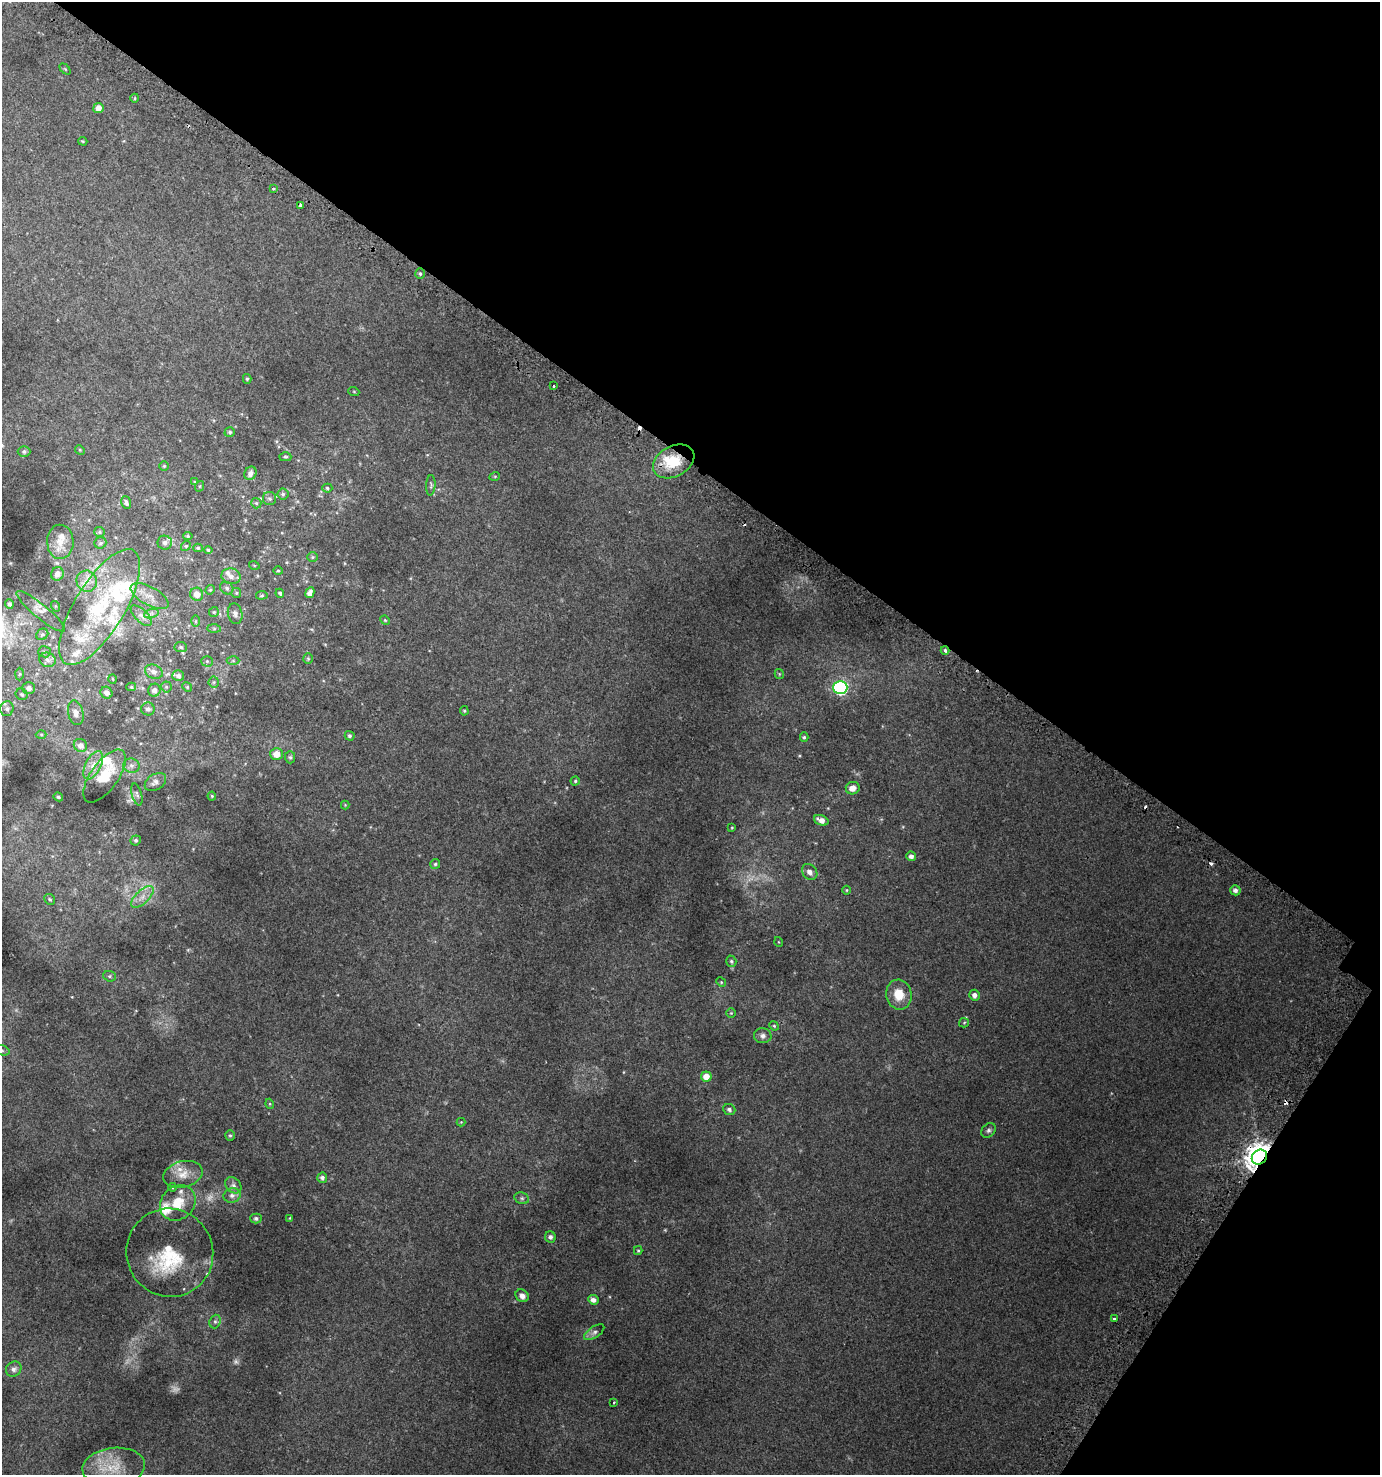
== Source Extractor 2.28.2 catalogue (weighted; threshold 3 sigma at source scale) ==
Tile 8 of 4 x 4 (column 4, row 2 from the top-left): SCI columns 4447-5824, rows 3010-4482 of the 6070 x 6007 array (HDU 1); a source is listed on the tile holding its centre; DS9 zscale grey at full resolution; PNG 1382 x 1477 px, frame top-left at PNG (2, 2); each listed source drawn as its Kron ellipse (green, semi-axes under 4 px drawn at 4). Shown black and unused: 35% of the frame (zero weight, under 2 of 3 exposures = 3% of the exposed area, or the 3 px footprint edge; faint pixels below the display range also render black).
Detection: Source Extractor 2.28.2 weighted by HDU 2 'WHT'; one run over the whole footprint, this tile lists its part. Background 0.0145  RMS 0.0048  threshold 0.0217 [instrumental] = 3 sigma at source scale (4.5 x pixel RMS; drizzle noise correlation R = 1.50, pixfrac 1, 0.0396/0.0396 arcsec/px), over >= 5 px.
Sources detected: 178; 6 too faint to see at this stretch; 4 cosmic-ray / hot-pixel residue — neither listed nor drawn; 19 inside a brighter listed object's ellipse — not listed separately; the other 149 listed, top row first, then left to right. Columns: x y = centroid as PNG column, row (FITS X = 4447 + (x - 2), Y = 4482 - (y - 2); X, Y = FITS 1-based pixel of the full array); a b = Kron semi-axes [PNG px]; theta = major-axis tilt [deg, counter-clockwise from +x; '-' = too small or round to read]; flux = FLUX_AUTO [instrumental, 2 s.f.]
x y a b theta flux
65 69 6 4 -45 0.5
135 98 4 3 - 0.37
98 108 5 5 - 2.8
83 141 4 3 - 0.5
273 189 3 3 - 1.5
301 206 3 3 - 1.6
420 274 5 4 - 0.81
247 379 5 4 - 0.64
553 386 3 3 - 2.5
354 392 5 3 - 0.38
230 432 5 5 - 0.71
80 450 5 4 - 0.46
24 452 6 5 - 1.1
285 457 6 4 -2 0.63
674 461 22 15 29 15
164 466 5 5 - 0.64
250 473 7 5 63 2.2
495 476 5 3 - 0.4
195 482 4 4 - 0.42
431 485 10 4 87 0.97
200 486 5 3 - 0.46
327 488 5 4 - 0.68
283 494 5 5 - 0.79
270 499 7 6 - 1.1
126 503 6 4 -71 1.2
256 503 5 5 - 0.67
99 532 5 5 - 0.67
188 536 4 4 - 0.65
60 542 17 13 -89 5.5
100 543 6 5 - 1
165 543 7 7 - 1.5
186 546 5 4 - 0.54
198 548 5 4 - 0.64
208 550 4 4 - 0.65
312 557 5 5 - 0.6
254 565 5 3 - 0.36
278 571 4 4 - 0.55
57 574 7 6 - 2.4
231 576 9 7 -13 2.4
87 581 11 10 - 3.7
227 588 7 6 - 1.1
210 590 5 4 - 0.51
236 593 5 5 - 0.6
280 593 4 3 - 0.82
310 593 5 4 - 2.3
197 594 6 6 - 3.8
262 595 6 4 6 0.58
149 596 21 9 -29 5
9 604 5 4 - 1.1
55 606 5 3 - 0.38
100 607 66 25 59 40
41 611 31 7 -40 3.1
214 612 5 5 - 0.62
151 614 7 4 19 1.2
235 614 10 7 -78 1.9
141 616 13 6 -44 2.3
385 620 5 4 - 0.46
196 621 6 4 89 0.6
214 629 7 4 0 0.66
42 634 6 5 - 0.9
181 647 6 5 - 0.87
945 650 4 4 - 1.6
44 652 6 5 - 0.88
308 659 5 4 - 0.55
47 660 8 7 - 1.7
207 661 5 5 - 0.72
233 661 6 4 0 0.67
154 672 9 7 -22 2.2
20 674 6 4 88 0.55
779 674 5 4 - 0.51
178 676 6 5 - 1.4
113 679 4 3 - 0.45
214 682 5 5 - 0.7
131 687 5 4 - 0.61
166 687 5 5 - 0.66
187 687 5 4 - 0.55
29 688 6 6 - 2.1
840 688 7 6 - 78
154 690 6 6 - 2.2
107 693 6 5 - 2.2
22 694 6 5 - 0.86
7 709 7 6 - 1.4
148 709 7 6 - 1.4
464 711 5 4 - 0.56
76 713 12 7 -76 2.6
41 734 5 3 - 0.5
350 736 5 4 - 0.95
804 737 5 4 - 0.69
80 745 7 6 - 2.3
276 754 6 6 - 4.4
290 757 6 5 - 0.76
93 765 15 7 63 4
131 766 8 7 - 1.7
105 776 31 13 54 11
575 781 4 4 - 0.63
155 782 11 7 32 2.4
853 788 7 6 - 3.4
137 794 11 5 -74 1.1
212 796 4 4 - 0.43
58 797 5 4 - 0.79
345 805 4 4 - 0.36
821 820 7 5 -20 3.1
732 828 3 3 - 0.39
136 840 5 5 - 0.76
911 856 5 4 - 1.7
435 864 5 5 - 0.67
810 872 8 7 - 2.3
847 890 4 3 - 0.37
1235 890 5 5 - 1.6
142 897 14 6 44 3.5
50 899 6 5 - 0.75
779 942 5 3 - 0.32
731 961 6 5 - 0.76
110 976 6 5 - 0.82
721 982 5 4 - 0.52
899 995 15 12 -78 8
975 995 5 5 - 2.1
731 1013 5 4 - 0.53
964 1023 5 4 - 0.53
774 1026 5 4 - 0.54
763 1036 9 7 -8 1.8
2 1050 8 5 -19 0.98
706 1076 5 5 - 4.6
270 1104 5 3 - 0.43
729 1109 6 5 - 1.2
461 1122 4 4 - 0.37
988 1130 8 6 44 1.2
230 1135 5 4 - 0.66
1259 1157 8 7 - 600
183 1174 20 13 14 6.3
322 1178 5 5 - 1.3
233 1185 9 7 -45 1.9
172 1187 4 4 - 0.47
232 1195 8 7 - 2.1
522 1198 7 5 -21 1
178 1203 19 16 43 9.3
256 1218 5 5 - 1.1
290 1218 4 2 - 0.31
550 1237 5 5 - 1.7
638 1251 4 4 - 0.48
170 1253 44 43 - 26
522 1296 7 6 - 2.3
593 1300 5 4 - 2.1
1114 1319 3 3 - 1.4
215 1321 7 5 69 1.1
594 1332 11 5 34 1.6
14 1369 8 7 - 1.5
614 1402 3 2 - 0.33
114 1467 31 19 6 15
Overlapping masked pixels (flux is a lower limit): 3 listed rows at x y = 674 461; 945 650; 1259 1157
Isophote crosses this tile's border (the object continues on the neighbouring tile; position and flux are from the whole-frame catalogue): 1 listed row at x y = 2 1050